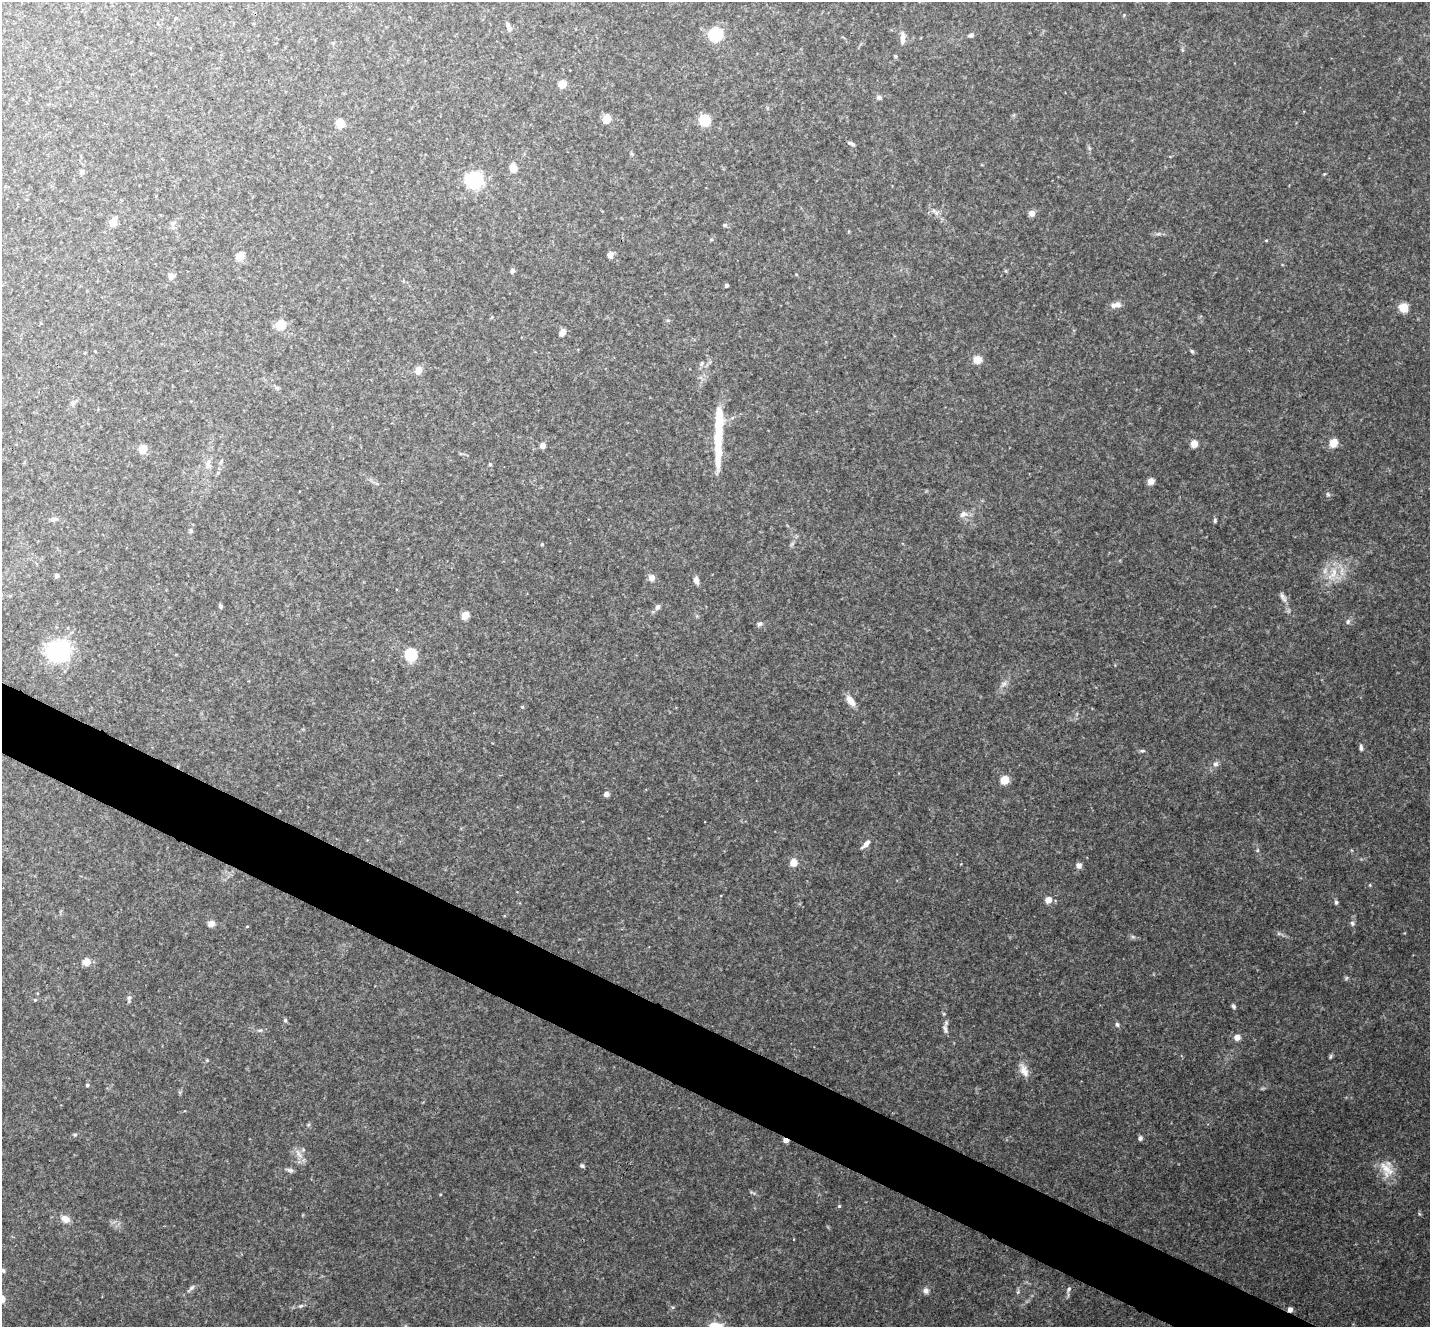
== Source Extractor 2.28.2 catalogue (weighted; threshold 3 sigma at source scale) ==
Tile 6 of 4 x 4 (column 2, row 2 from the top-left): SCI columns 1436-2863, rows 2937-4261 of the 5722 x 5735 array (HDU 1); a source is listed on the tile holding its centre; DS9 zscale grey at full resolution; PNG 1432 x 1329 px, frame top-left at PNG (2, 2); no overlay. Shown black and unused: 5% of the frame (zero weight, under 3 of 4 exposures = <1% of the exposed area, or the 3 px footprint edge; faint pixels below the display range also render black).
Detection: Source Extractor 2.28.2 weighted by HDU 2 'WHT'; one run over the whole footprint, this tile lists its part. Background 0.125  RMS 0.0075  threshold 0.0337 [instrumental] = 3 sigma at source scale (4.5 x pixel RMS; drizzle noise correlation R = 1.50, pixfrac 1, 0.05/0.05 arcsec/px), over >= 5 px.
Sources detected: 123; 1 too faint to see at this stretch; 1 inside a brighter object's white glare — not listed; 3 inside a brighter listed object's ellipse — not listed separately; the other 118 listed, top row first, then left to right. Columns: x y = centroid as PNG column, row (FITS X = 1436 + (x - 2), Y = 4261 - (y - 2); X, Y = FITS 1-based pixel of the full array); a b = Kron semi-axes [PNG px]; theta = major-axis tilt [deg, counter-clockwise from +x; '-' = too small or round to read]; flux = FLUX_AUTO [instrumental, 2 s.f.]
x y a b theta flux
176 18 4 4 - 0.94
509 29 7 7 - 2.2
715 34 7 7 - 67
971 35 6 5 - 2.2
903 38 16 6 -90 5.3
895 56 5 4 - 1.1
562 84 6 5 - 11
879 97 7 6 - 2
607 118 6 5 - 15
704 120 7 7 - 30
340 123 6 5 - 22
853 144 7 5 -23 1.4
1089 148 5 5 - 1.1
513 168 6 5 - 13
82 172 5 5 - 3.6
474 180 8 8 - 150
936 213 7 6 - 2.5
1032 213 6 6 - 5.3
113 222 14 10 60 5.1
173 223 6 5 - 1.6
725 225 5 5 - 1.1
610 255 7 6 - 3.7
240 257 7 6 - 11
512 271 4 4 - 3.5
796 274 4 3 - 0.57
171 276 8 8 - 2.6
726 285 4 3 - 2.1
1116 305 15 7 10 4.7
1403 308 7 6 - 16
492 317 5 3 - 0.69
41 323 5 3 - 0.61
281 325 6 6 - 22
563 332 9 6 60 4.4
1192 351 5 5 - 1.2
977 360 6 6 - 14
701 363 7 5 56 1.7
418 370 5 4 - 16
276 387 7 4 -20 1.3
718 441 70 11 88 36
1333 443 6 6 - 15
1194 444 5 5 - 11
543 445 5 5 - 4.9
143 449 6 5 - 16
221 461 6 4 46 1.1
208 464 16 5 77 4
490 464 4 4 - 0.86
1151 481 8 7 - 3.9
1328 494 6 5 - 1.4
963 514 12 8 21 4.3
53 519 11 5 7 2.5
1215 520 6 4 88 1.3
191 531 6 5 - 1.3
542 544 4 4 - 0.91
1333 574 24 9 53 14
57 576 4 4 - 2.9
652 578 7 7 - 5
696 580 9 6 -74 3.6
1283 597 16 6 -61 3.7
220 606 6 4 -63 1.4
657 607 7 5 64 2.6
465 615 5 4 - 23
1348 621 8 6 62 2.1
759 624 8 5 37 1.9
59 651 20 17 14 83
411 655 6 6 - 84
1004 684 10 7 38 3.4
850 701 16 8 -55 6.6
522 707 5 3 - 0.73
1361 748 8 5 -84 1.9
1142 751 8 5 2 1.4
1216 764 8 7 - 2.7
1004 780 5 5 - 20
606 794 6 5 - 3.5
866 844 10 6 54 4.7
1257 850 6 4 89 1.1
794 863 6 6 - 9.1
1079 865 7 6 - 3.3
1370 885 5 3 - 0.68
1048 900 7 7 - 6.1
1336 902 5 4 - 1.9
211 923 6 6 - 5.7
1352 923 7 6 - 2.1
247 926 4 3 - 0.6
1133 937 6 5 - 1.5
86 962 10 9 - 5.7
1346 978 7 4 46 1.1
129 998 9 6 82 2.1
35 1000 5 4 - 0.88
1233 1006 7 5 -58 1.6
944 1014 6 4 -18 0.91
285 1020 5 5 - 1.2
1117 1024 6 5 - 1.7
945 1029 14 6 -73 3.2
260 1030 7 4 1 1.4
1237 1037 7 6 - 5.5
1330 1056 7 4 71 1.1
207 1060 5 4 - 0.83
1024 1070 20 9 -65 7.4
87 1085 4 4 - 1.1
308 1125 5 4 - 1.1
75 1135 5 4 - 1.1
1140 1138 5 5 - 2.2
786 1140 5 4 - 5.4
299 1154 17 7 -55 5.6
582 1166 6 5 - 1.5
290 1170 11 5 -16 2
1386 1170 27 16 -60 15
752 1193 10 4 -31 1.4
839 1206 4 4 - 0.97
65 1219 13 9 -28 5.5
3 1271 6 4 -63 1.1
191 1288 14 4 43 2.5
1069 1289 7 5 54 1.7
926 1291 8 7 - 3.1
1018 1292 6 5 - 1.4
301 1306 7 5 21 1.6
673 1307 5 4 - 1
1290 1309 6 5 - 3.1
Overlapping masked pixels (flux is a lower limit): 2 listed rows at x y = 786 1140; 1290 1309
Unlisted compact peaks at least as high as the median listed source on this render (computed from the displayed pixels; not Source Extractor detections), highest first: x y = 1419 1214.